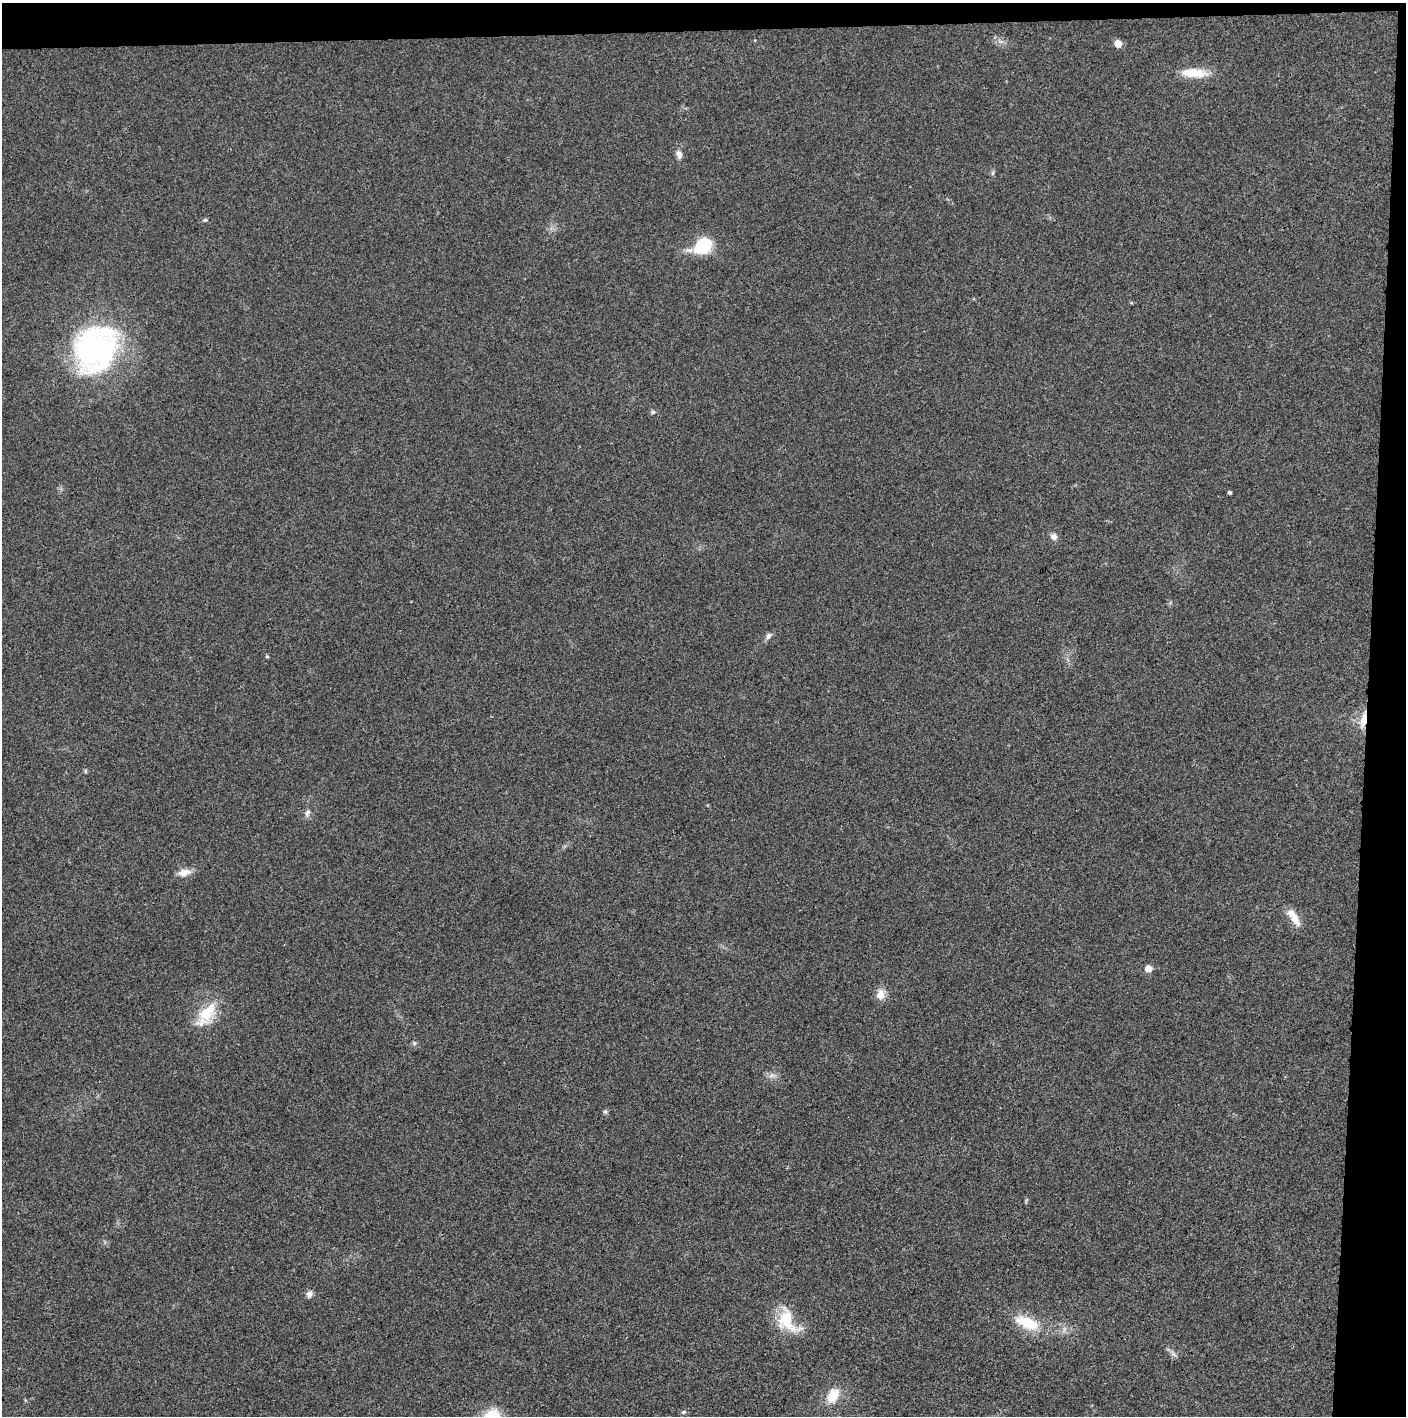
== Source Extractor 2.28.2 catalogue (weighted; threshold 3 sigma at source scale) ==
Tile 3 of 3 x 3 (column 3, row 1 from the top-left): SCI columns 2813-4216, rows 2831-4244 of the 4218 x 4244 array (HDU 1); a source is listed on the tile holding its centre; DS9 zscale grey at full resolution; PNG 1408 x 1418 px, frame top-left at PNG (2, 3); no overlay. Shown black and unused: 5% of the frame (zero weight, under 3 of 4 exposures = <1% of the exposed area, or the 3 px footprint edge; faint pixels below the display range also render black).
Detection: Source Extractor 2.28.2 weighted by HDU 2 'WHT'; one run over the whole footprint, this tile lists its part. Background 0.0196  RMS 0.0051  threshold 0.0229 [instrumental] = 3 sigma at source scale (4.5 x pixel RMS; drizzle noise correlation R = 1.50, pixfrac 1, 0.05/0.05 arcsec/px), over >= 5 px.
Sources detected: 31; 1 inside a brighter listed object's ellipse — not listed separately; the other 30 listed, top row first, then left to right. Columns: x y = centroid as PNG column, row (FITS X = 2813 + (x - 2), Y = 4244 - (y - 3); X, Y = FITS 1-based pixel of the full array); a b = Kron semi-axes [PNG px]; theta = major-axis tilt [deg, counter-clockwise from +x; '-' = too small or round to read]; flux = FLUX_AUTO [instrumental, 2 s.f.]
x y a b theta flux
1118 43 6 5 - 6.7
1194 73 35 11 -3 12
679 154 12 8 -76 2.6
992 173 7 4 89 0.92
205 220 6 5 - 0.8
703 245 19 13 33 26
1131 303 5 4 - 0.56
96 348 44 36 58 140
653 412 7 5 2 1.1
1230 492 4 3 - 0.97
1054 536 9 8 - 2.3
768 636 10 6 47 1.8
267 656 5 4 - 0.57
1363 720 24 8 77 6.4
85 771 6 4 -72 0.63
307 813 11 6 72 2
184 872 17 8 11 4.6
1295 918 22 10 -66 6.3
1148 968 5 5 - 5.7
880 994 14 10 77 4.9
207 1012 34 20 55 18
414 1043 6 6 - 0.99
772 1075 9 6 18 2
605 1112 7 5 -67 0.93
309 1294 9 7 66 2.1
787 1321 35 20 -56 18
1027 1323 35 15 -21 18
1173 1354 11 5 -41 1.8
833 1396 19 13 59 10
684 1412 7 5 20 0.88
Overlapping masked pixels (flux is a lower limit): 1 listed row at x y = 1363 720